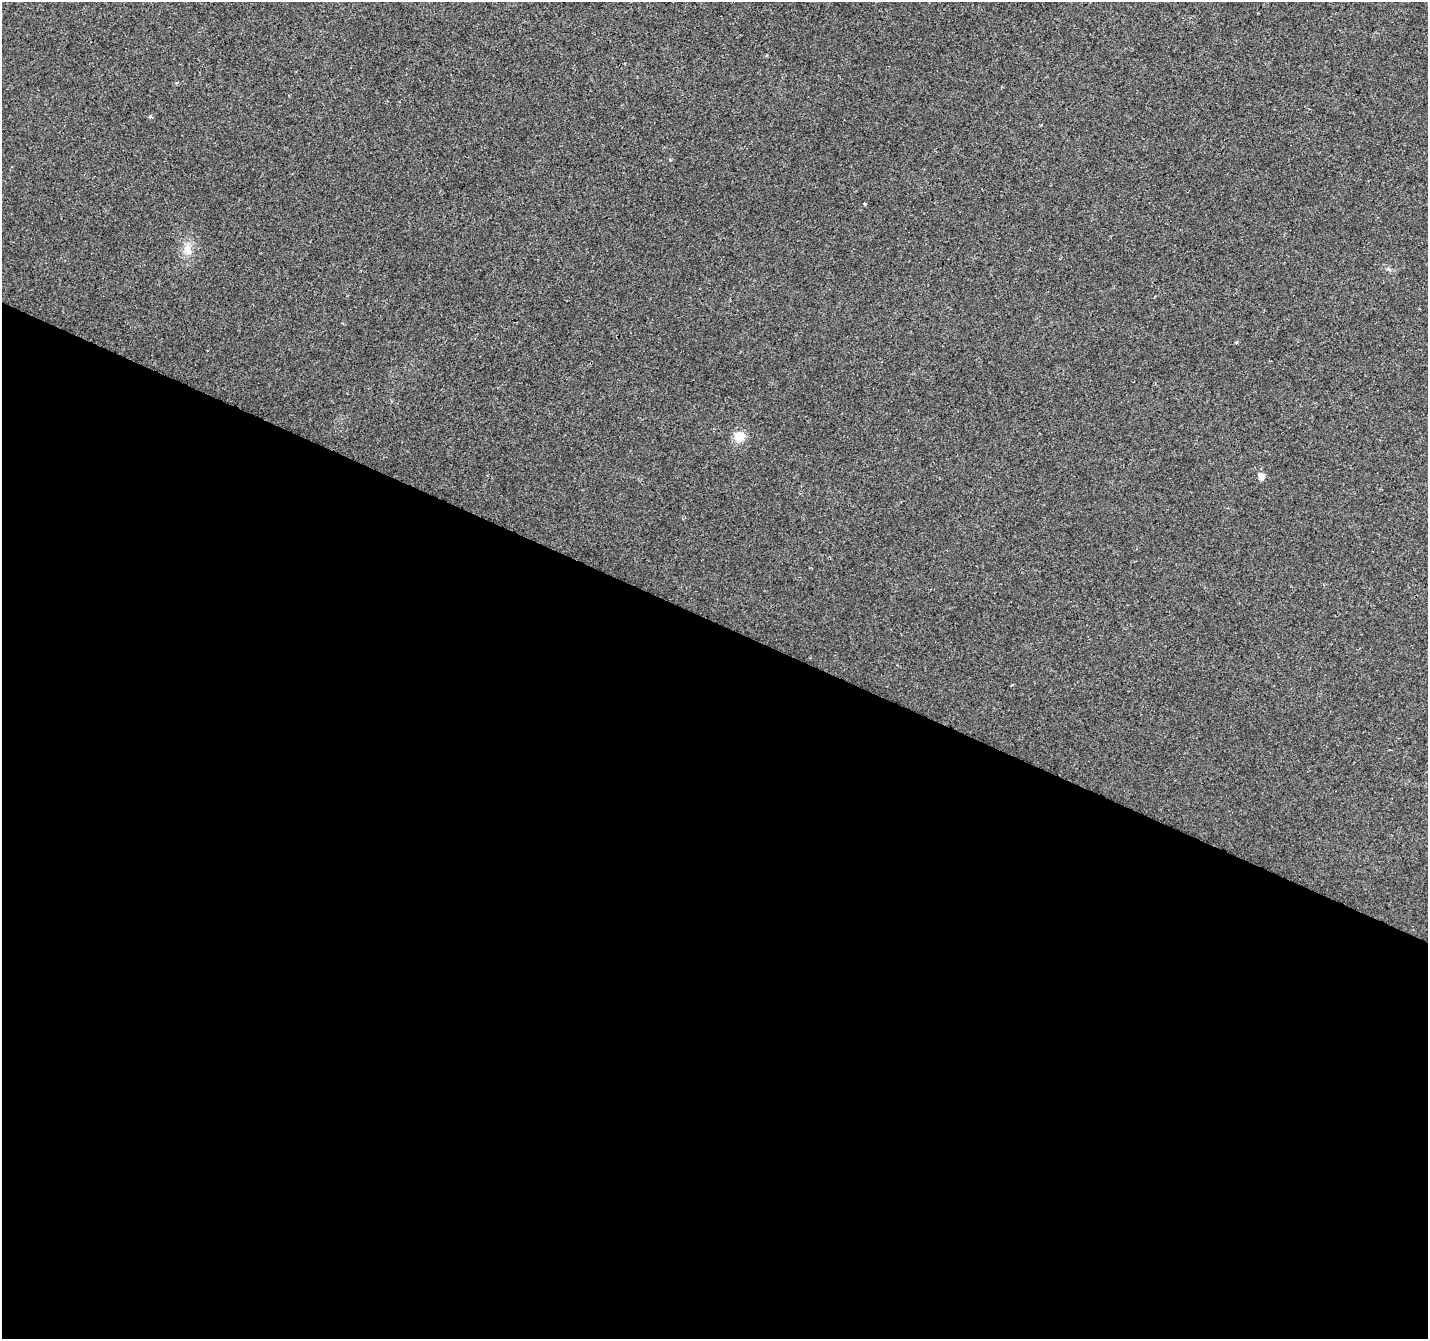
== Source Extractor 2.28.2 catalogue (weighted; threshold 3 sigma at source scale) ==
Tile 14 of 4 x 4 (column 2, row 4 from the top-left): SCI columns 1434-2859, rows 270-1606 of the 5712 x 5819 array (HDU 1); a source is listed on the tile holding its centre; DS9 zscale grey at full resolution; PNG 1430 x 1341 px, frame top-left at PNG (2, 2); no overlay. Shown black and unused: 54% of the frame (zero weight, under 2 of 3 exposures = <1% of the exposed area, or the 3 px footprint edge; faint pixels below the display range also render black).
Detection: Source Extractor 2.28.2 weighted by HDU 2 'WHT'; one run over the whole footprint, this tile lists its part. Background 0.00855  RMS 0.0055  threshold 0.0247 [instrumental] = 3 sigma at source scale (4.5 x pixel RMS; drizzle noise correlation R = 1.50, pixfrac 1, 0.0396/0.0396 arcsec/px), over >= 5 px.
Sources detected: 8; all 8 listed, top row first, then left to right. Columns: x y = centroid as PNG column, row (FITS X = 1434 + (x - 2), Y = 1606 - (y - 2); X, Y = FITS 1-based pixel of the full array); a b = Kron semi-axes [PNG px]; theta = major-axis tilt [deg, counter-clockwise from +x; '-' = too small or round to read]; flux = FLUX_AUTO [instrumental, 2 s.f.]
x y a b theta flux
177 83 4 4 - 0.6
150 116 4 4 - 0.81
1041 125 4 3 - 0.42
865 204 5 3 - 0.47
187 249 19 10 -70 5.7
1389 269 7 4 -53 0.96
739 437 6 6 - 26
1261 476 6 6 - 3.8